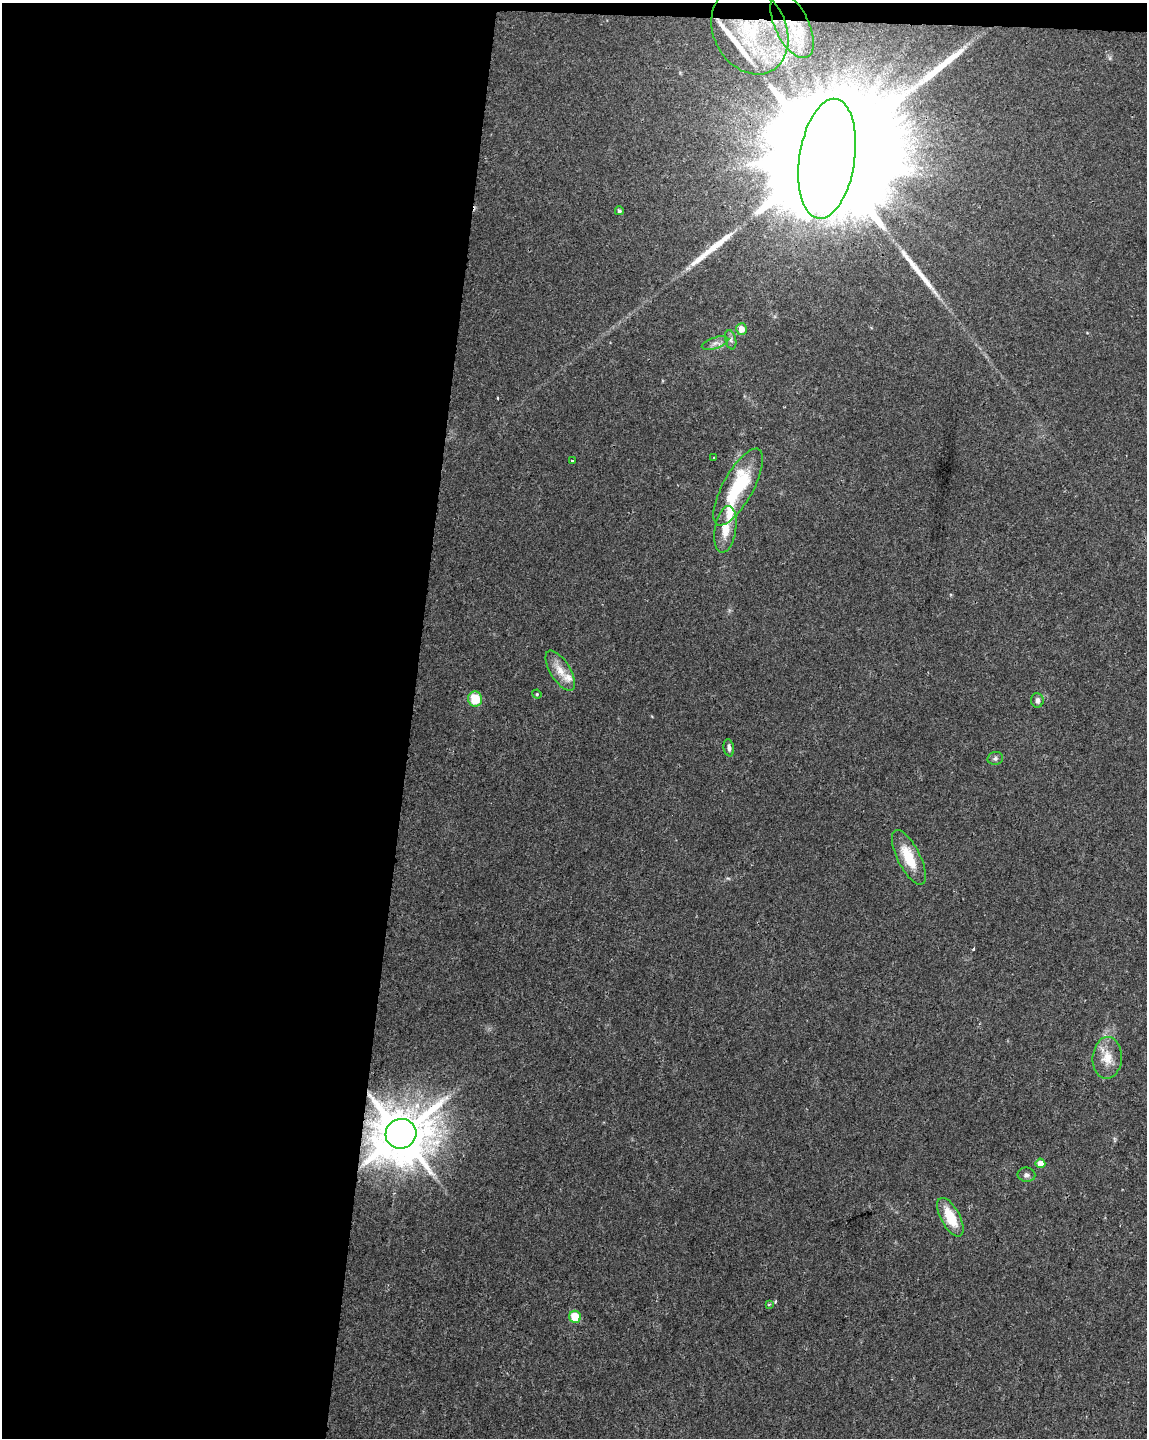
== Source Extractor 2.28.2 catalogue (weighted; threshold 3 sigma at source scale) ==
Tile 1 of 4 x 3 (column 1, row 1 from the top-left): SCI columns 1-1145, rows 3098-4533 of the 4587 x 4817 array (HDU 1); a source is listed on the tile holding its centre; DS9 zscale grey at full resolution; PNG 1149 x 1440 px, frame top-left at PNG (2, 3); each listed source drawn as its Kron ellipse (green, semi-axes under 4 px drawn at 4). Shown black and unused: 36% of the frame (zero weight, under 2 of 3 exposures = <1% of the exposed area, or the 3 px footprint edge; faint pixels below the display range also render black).
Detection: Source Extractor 2.28.2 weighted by HDU 2 'WHT'; one run over the whole footprint, this tile lists its part. Background 0.0309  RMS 0.0044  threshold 0.0199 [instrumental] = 3 sigma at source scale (4.5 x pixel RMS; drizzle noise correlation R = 1.50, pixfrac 1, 0.0396/0.0396 arcsec/px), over >= 5 px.
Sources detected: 30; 3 long thin detections or spike segments (spike, bleed or trail) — neither listed nor drawn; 2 inside a brighter listed object's ellipse — not listed separately; the other 25 listed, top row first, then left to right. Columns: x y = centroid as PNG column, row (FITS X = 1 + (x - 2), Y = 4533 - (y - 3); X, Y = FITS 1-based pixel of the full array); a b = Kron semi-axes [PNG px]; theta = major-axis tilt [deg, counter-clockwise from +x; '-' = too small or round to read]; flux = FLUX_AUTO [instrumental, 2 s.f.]
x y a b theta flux
792 25 35 17 -64 19
750 30 46 36 -62 45
827 159 60 27 82 48000
619 211 4 4 - 0.82
742 329 6 5 - 4.4
731 340 10 5 -77 1.2
715 343 14 5 18 2
714 458 3 2 - 0.34
572 461 3 2 - 0.6
738 487 43 15 61 29
725 529 23 10 81 7.8
560 671 23 10 -58 6.2
537 694 5 4 - 0.48
475 699 8 7 - 11
1037 700 7 6 - 1.7
729 748 8 5 -80 1.3
995 758 8 6 13 1.1
909 857 30 11 -63 13
1107 1058 21 14 86 7.7
401 1134 15 15 - 2600
1040 1163 5 5 - 6.4
1026 1175 9 7 -10 1.4
950 1217 21 9 -62 12
769 1304 4 3 - 0.73
575 1317 6 6 - 12
Overlapping masked pixels (flux is a lower limit): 4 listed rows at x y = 792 25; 750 30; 827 159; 401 1134